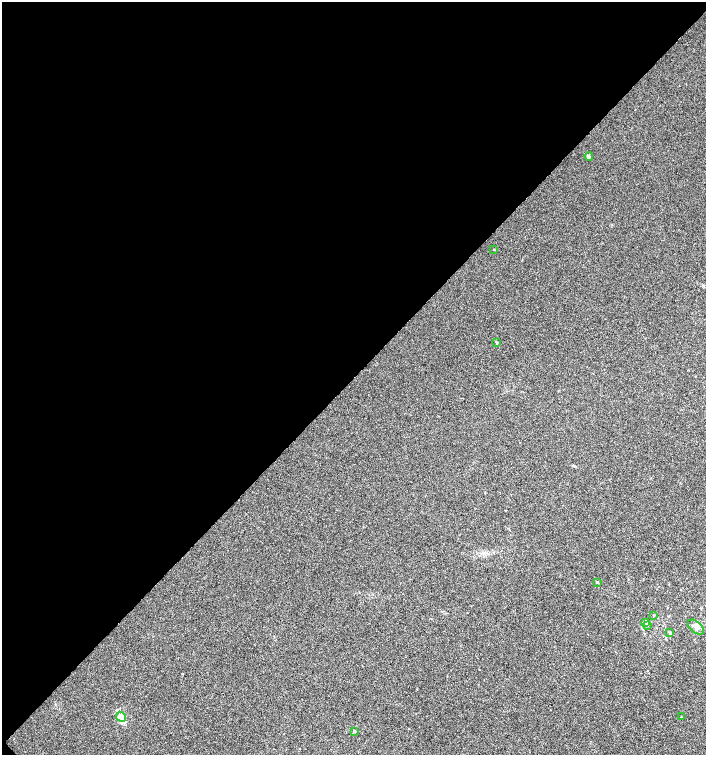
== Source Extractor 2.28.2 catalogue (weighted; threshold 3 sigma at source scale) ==
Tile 5 of 4 x 4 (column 1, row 2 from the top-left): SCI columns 160-1567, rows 3019-4523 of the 6016 x 6029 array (HDU 1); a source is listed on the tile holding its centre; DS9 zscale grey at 2 x 2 block average (1 PNG px = mean of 2 x 2 image px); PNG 708 x 757 px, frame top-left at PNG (2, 2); each listed source drawn as its Kron ellipse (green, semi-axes under 4 px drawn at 4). Shown black and unused: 50% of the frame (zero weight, under 3 of 4 exposures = <1% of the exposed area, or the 3 px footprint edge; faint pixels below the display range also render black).
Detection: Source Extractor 2.28.2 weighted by HDU 2 'WHT'; one run over the whole footprint, this tile lists its part. Background 0.00421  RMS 0.0043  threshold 0.0193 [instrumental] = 3 sigma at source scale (4.5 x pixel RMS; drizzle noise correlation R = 1.50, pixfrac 1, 0.0396/0.0396 arcsec/px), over >= 5 px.
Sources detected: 13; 1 inside a brighter listed object's ellipse — not listed separately; the other 12 listed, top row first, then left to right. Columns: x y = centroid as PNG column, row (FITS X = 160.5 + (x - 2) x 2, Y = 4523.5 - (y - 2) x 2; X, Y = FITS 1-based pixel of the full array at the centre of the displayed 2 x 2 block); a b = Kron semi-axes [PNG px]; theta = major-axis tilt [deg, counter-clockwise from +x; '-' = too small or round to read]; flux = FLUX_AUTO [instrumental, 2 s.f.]
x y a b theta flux
589 156 4 3 - 1.8
494 250 2 2 - 0.49
497 342 3 2 - 0.73
597 582 3 2 - 0.78
654 615 3 2 - 0.57
646 623 3 2 - 0.68
647 625 3 2 - 0.6
696 627 9 5 -42 4
669 633 3 3 - 1.3
121 717 5 4 - 3.2
681 717 2 2 - 0.46
354 731 4 3 - 1.2
Diffuse or blended objects may show on this block-average render without a row.